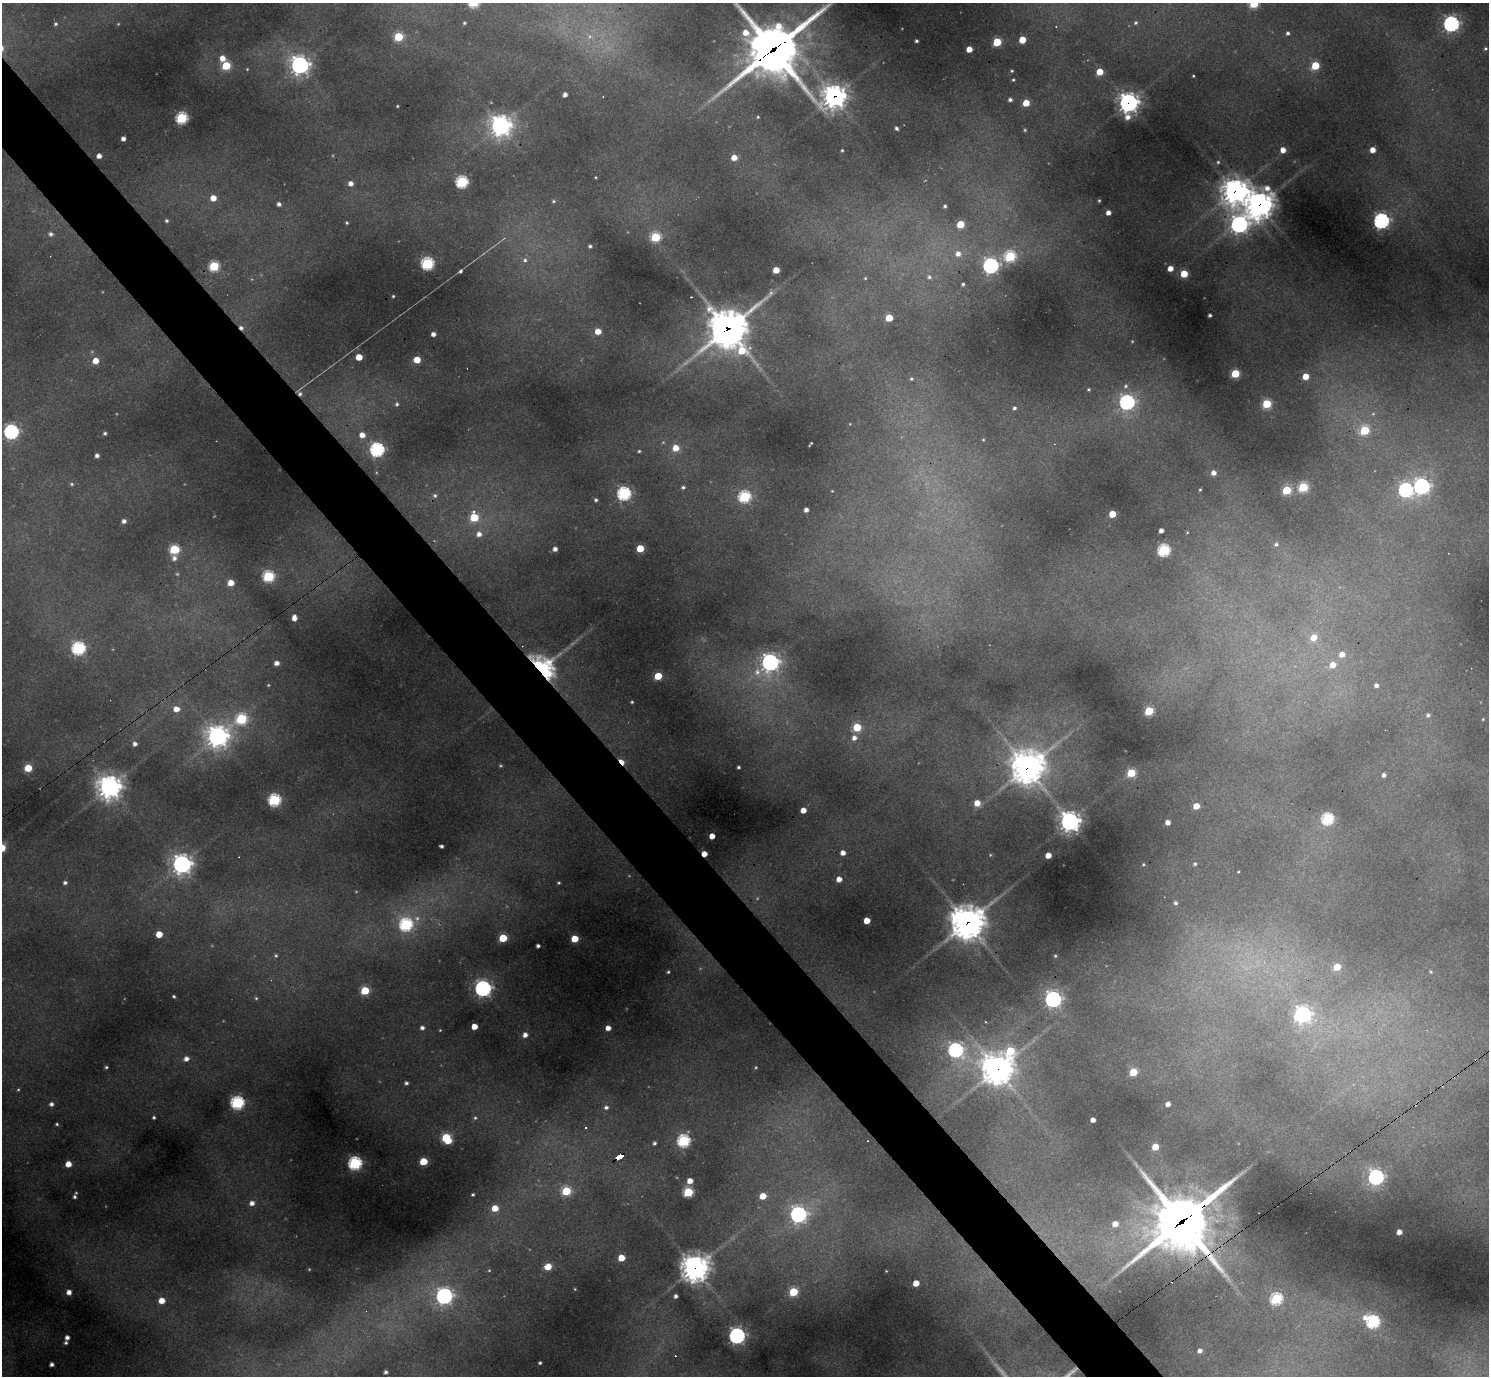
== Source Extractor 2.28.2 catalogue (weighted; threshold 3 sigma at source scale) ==
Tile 11 of 4 x 4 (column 3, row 3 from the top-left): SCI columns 2976-4462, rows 1670-3043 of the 5951 x 5947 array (HDU 1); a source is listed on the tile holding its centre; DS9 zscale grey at full resolution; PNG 1491 x 1378 px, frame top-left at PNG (2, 3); no overlay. Shown black and unused: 5% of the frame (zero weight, under 2 of 3 exposures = <1% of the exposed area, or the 3 px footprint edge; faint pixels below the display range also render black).
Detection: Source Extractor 2.28.2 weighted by HDU 2 'WHT'; one run over the whole footprint, this tile lists its part. Background 0.385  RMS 0.013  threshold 0.0569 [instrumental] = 3 sigma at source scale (4.5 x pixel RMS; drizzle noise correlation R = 1.50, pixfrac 1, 0.05/0.05 arcsec/px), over >= 5 px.
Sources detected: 280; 12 too faint to see at this stretch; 4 cosmic-ray / hot-pixel residue — not listed; the other 264 listed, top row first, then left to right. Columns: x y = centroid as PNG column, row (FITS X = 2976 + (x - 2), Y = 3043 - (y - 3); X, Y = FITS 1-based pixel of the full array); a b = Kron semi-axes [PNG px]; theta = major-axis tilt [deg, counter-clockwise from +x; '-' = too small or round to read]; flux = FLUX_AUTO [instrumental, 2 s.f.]
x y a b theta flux
1254 4 5 5 - 77
1136 22 5 4 - 2.6
464 23 4 3 - 1.8
56 24 4 4 - 2
1451 24 6 6 - 450
1056 27 4 3 - 0.96
1288 33 5 5 - 3.4
398 37 5 5 - 72
589 37 9 8 - 8.9
1022 40 5 5 - 30
916 41 3 3 - 2.7
997 42 5 5 - 56
969 49 4 4 - 17
1485 49 4 3 - 2.1
773 50 27 20 37 6600
222 58 6 6 - 14
300 65 8 8 - 670
226 66 5 5 - 62
1315 66 5 5 - 58
247 69 4 4 - 1.3
1012 71 3 3 - 1.6
1100 72 5 5 - 26
1193 76 3 3 - 1.4
1013 80 3 3 - 1.5
565 95 4 4 - 6.1
834 96 10 9 - 890
1010 100 4 4 - 4.1
1026 103 5 5 - 36
1128 103 9 8 - 700
397 106 3 2 - 1.2
758 117 4 4 - 1.7
182 118 6 5 - 170
500 125 8 8 - 810
896 128 4 3 - 2.8
1025 130 4 4 - 1.8
123 139 4 4 - 6
842 150 3 3 - 1.6
1283 150 5 4 - 13
1373 150 4 4 - 14
99 156 4 4 - 8.2
734 158 5 5 - 15
1218 162 4 4 - 2
595 177 3 2 - 1
462 182 6 6 - 210
351 183 5 5 - 8.3
1235 191 11 10 - 1200
213 198 5 5 - 16
553 201 5 4 - 1.9
1099 201 4 3 - 1.7
279 204 4 4 - 4.3
1259 205 11 10 - 1600
945 206 5 4 - 2.9
1108 213 4 4 - 7.9
166 221 4 4 - 2.5
1381 221 7 7 - 390
347 223 3 3 - 1.7
960 224 5 5 - 44
1239 224 9 9 - 480
51 234 6 5 - 4
655 237 6 5 - 91
590 246 4 3 - 2.7
958 254 8 7 - 9.9
1010 256 6 6 - 130
525 260 5 4 - 5
427 263 6 6 - 210
214 266 5 5 - 110
991 266 7 7 - 410
1170 268 4 4 - 13
776 270 5 4 - 24
460 271 4 3 - 2.8
1184 274 5 5 - 39
929 277 6 5 - 3.3
865 278 4 4 - 1.3
963 284 3 3 - 2.1
393 296 3 3 - 1.6
1210 315 3 3 - 3.1
889 318 5 5 - 37
728 329 16 16 - 3200
598 331 5 5 - 18
433 334 4 4 - 7
359 357 5 5 - 26
417 360 5 5 - 25
95 361 5 5 - 19
1235 373 5 5 - 71
1306 376 5 5 - 22
911 379 5 5 - 2.1
1126 386 7 5 3 3.1
1089 389 4 4 - 1.7
300 393 9 5 -64 4.8
1127 402 7 6 - 370
397 404 5 5 - 2.8
1267 404 5 5 - 75
1014 408 4 4 - 2.9
850 424 4 2 - 0.8
1364 430 5 5 - 79
11 432 6 6 - 360
105 433 4 4 - 2.7
362 435 5 5 - 12
983 439 5 3 - 1.2
811 444 5 2 - 1.4
676 448 6 6 - 20
377 450 6 6 - 310
639 451 3 3 - 1.6
97 455 4 4 - 5
1214 473 5 5 - 8.8
72 484 6 4 -17 2.1
1422 486 7 7 - 440
683 487 5 4 - 2.7
1303 487 5 5 - 99
1200 490 4 3 - 1.6
1287 490 5 5 - 77
1406 490 7 6 - 280
624 493 6 6 - 270
435 496 6 6 - 2.8
744 496 6 6 - 170
596 500 4 4 - 2.8
806 510 4 4 - 6.2
474 512 4 4 - 4
1112 514 5 5 - 29
474 517 5 5 - 55
124 521 4 4 - 5.5
1161 530 4 4 - 6.9
1187 532 5 3 - 1.1
479 534 6 6 - 8.8
1276 544 6 5 - 3.2
640 548 5 5 - 43
174 549 6 5 - 100
555 549 4 4 - 6.6
1164 550 6 6 - 190
174 558 7 6 - 6.1
177 574 5 5 - 1.8
268 576 6 6 - 150
231 583 5 5 - 19
294 618 6 4 -87 9.4
1314 637 7 6 - 18
78 648 6 6 - 250
1342 654 6 6 - 12
770 662 8 7 - 600
277 663 5 4 - 7.6
1333 665 7 6 - 16
544 667 27 19 -43 160
658 676 5 5 - 46
268 685 4 4 - 1.2
1376 685 4 4 - 5.1
632 702 3 3 - 1.7
176 709 7 6 - 12
1149 711 5 5 - 70
1428 715 6 5 - 3.3
241 719 7 6 - 120
1483 719 4 4 - 1.3
857 727 5 5 - 55
217 736 10 9 - 750
854 738 6 6 - 8.1
135 744 5 5 - 5.3
621 762 7 4 -46 26
738 767 3 3 - 2.2
1027 767 13 12 - 2000
28 768 5 5 - 41
1131 773 5 5 - 60
1384 775 4 4 - 5
109 787 10 9 - 1000
274 800 6 6 - 190
977 803 5 5 - 21
1196 806 5 5 - 23
803 810 5 4 - 14
1327 819 6 6 - 170
1070 821 7 7 - 850
1168 822 4 4 - 9.2
712 836 4 4 - 14
441 846 4 3 - 3.2
843 853 5 4 - 9.8
704 854 4 4 - 15
1048 855 4 4 - 18
182 864 8 8 - 730
1143 864 4 4 - 1.4
1195 864 5 4 - 2.4
1238 872 3 2 - 0.97
839 879 5 5 - 12
65 883 5 4 - 3.6
559 883 4 4 - 2
1175 903 5 5 - 3.6
867 921 5 4 - 26
967 923 13 11 33 2300
406 924 7 6 - 220
159 934 5 5 - 23
503 938 5 5 - 52
575 939 5 5 - 33
538 946 4 3 - 3.6
276 956 5 4 - 2
1055 956 4 4 - 1.7
1337 967 5 5 - 29
668 972 4 4 - 2
1431 972 5 4 - 1.8
483 988 7 7 - 500
365 990 5 5 - 60
174 996 3 3 - 2
256 998 4 4 - 1.7
1053 999 7 7 - 460
1302 1014 8 7 - 420
474 1026 4 4 - 17
422 1028 4 4 - 4.8
608 1028 4 4 - 10
440 1030 3 3 - 1
525 1035 5 5 - 8.3
955 1050 7 6 - 370
1010 1051 8 7 - 65
186 1059 6 5 - 7.9
106 1067 4 4 - 2.2
997 1069 12 11 - 1800
1133 1072 5 5 - 50
406 1083 4 4 - 3
237 1103 6 6 - 240
51 1104 5 4 - 4.3
1168 1104 4 4 - 7.9
606 1107 5 5 - 3.6
154 1117 3 3 - 2.1
475 1118 6 6 - 2.8
1093 1120 4 4 - 8.3
57 1124 3 3 - 1.7
585 1127 3 3 - 4.1
446 1138 8 5 -53 84
683 1141 6 6 - 210
654 1143 3 3 - 2.8
1155 1147 5 5 - 30
619 1157 7 4 33 51
423 1161 5 5 - 48
355 1163 6 6 - 250
68 1164 5 5 - 16
1376 1177 7 7 - 410
690 1181 5 5 - 13
566 1191 6 5 - 78
688 1192 5 5 - 110
76 1193 4 3 - 1.3
473 1194 3 3 - 1.7
763 1196 5 4 - 26
74 1197 4 3 - 2.7
252 1203 6 5 - 8.1
495 1208 5 5 - 25
798 1214 7 7 - 440
1183 1221 31 22 36 6200
1115 1224 6 5 - 14
1399 1232 4 4 - 11
621 1258 5 5 - 27
548 1266 5 5 - 36
695 1268 10 10 - 1400
309 1269 4 3 - 1.2
489 1270 3 3 - 0.92
886 1271 2 2 - 0.75
916 1283 5 4 - 20
69 1292 4 4 - 8.6
793 1292 5 5 - 74
444 1296 7 7 - 530
676 1296 4 3 - 3.9
1276 1299 6 6 - 160
162 1301 5 5 - 19
1365 1318 12 8 47 13
1373 1322 6 6 - 230
737 1336 7 6 - 470
67 1337 4 4 - 5.8
66 1343 3 3 - 2.1
1200 1351 5 5 - 6.7
540 1363 3 3 - 2.2
52 1364 4 4 - 4.4
386 1372 4 4 - 4.2
Overlapping masked pixels (flux is a lower limit): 16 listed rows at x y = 773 50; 834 96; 1128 103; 1235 191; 1259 205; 728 329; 300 393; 544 667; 621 762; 1027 767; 704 854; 967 923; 997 1069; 619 1157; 1183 1221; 695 1268
Isophote crosses this tile's border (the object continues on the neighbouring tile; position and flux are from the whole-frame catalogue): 2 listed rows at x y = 1254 4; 773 50